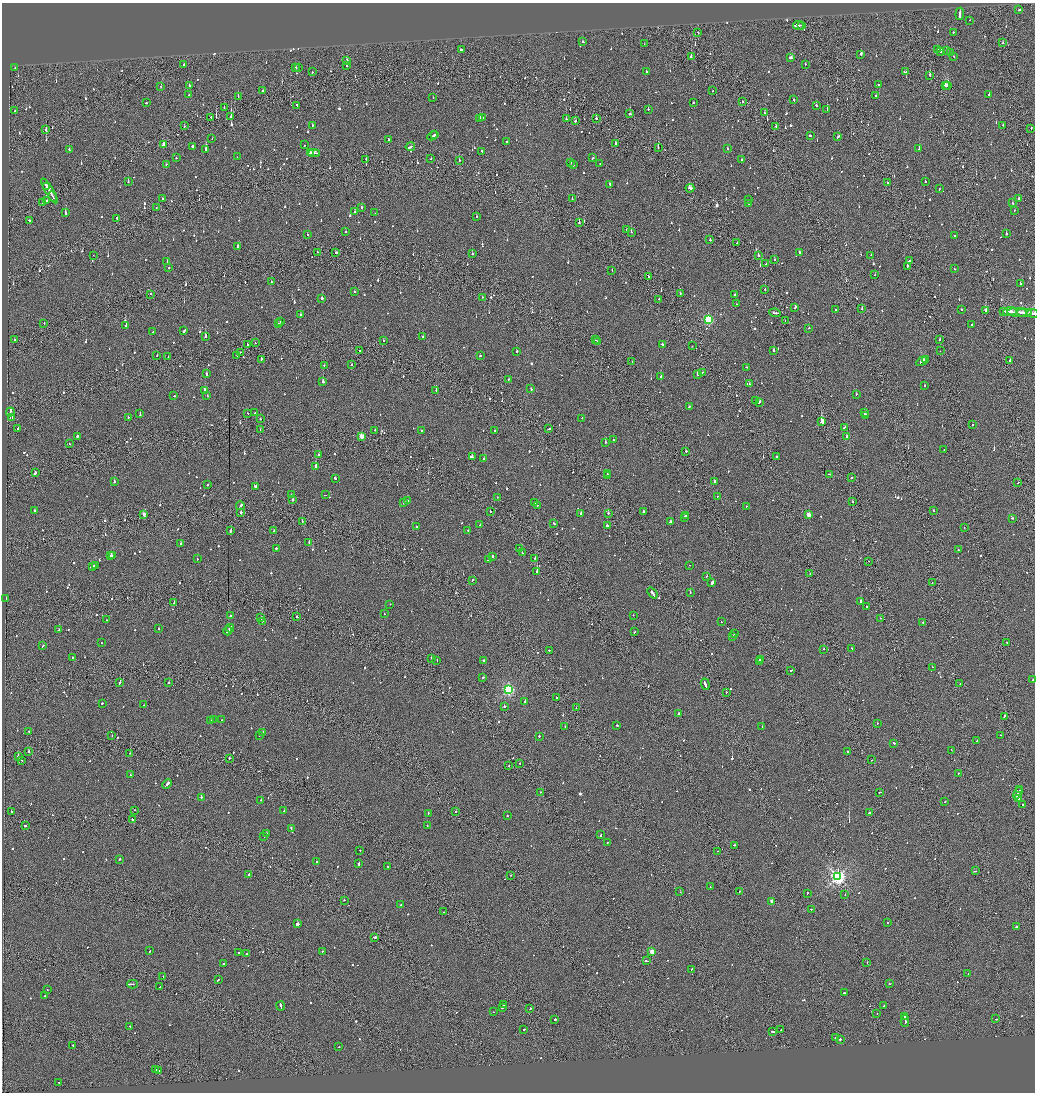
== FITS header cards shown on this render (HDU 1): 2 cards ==
NAXIS1  =                 2065
NAXIS2  =                 2180

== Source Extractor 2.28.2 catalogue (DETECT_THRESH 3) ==
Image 2065 x 2180 px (HDU 1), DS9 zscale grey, zoomed out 1/2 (1 PNG px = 2 x 2 image px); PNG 1037 x 1094 px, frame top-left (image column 1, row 2179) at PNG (2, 3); each listed source drawn as its Kron ellipse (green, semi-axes under 4 px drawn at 4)
Background -0.0759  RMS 0.063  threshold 0.19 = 3 sigma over >= 5 px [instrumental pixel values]
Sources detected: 1204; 70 cannot appear on this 1/2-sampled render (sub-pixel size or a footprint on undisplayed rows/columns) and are neither listed nor drawn; of the other 1134, the 500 brightest by FLUX_AUTO listed and drawn (634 fainter detections omitted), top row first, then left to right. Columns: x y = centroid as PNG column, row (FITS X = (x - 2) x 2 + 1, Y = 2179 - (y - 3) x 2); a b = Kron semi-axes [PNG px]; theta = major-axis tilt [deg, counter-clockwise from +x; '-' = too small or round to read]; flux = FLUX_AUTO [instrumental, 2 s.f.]
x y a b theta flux
1019 10 2 2 - 85
960 14 6 2 84 190
970 20 2 2 - 58
798 25 5 2 - 440
802 25 3 2 - 160
698 32 3 2 - 50
953 32 2 2 - 56
582 42 2 2 - 260
1002 43 2 2 - 67
644 44 2 1 - 64
462 49 4 2 - 120
937 49 2 2 - 45
946 50 2 2 - 160
940 52 3 2 - 120
950 53 3 1 - 98
861 54 3 2 - 380
954 56 2 2 - 59
691 57 2 2 - 180
791 58 4 2 - 110
347 60 2 2 - 160
184 64 2 1 - 94
805 64 2 2 - 76
346 65 2 2 - 52
296 67 2 2 - 150
15 68 2 2 - 55
298 68 2 2 - 66
646 71 2 2 - 200
312 72 2 2 - 140
906 72 3 2 - 93
930 75 2 2 - 120
189 85 2 2 - 89
878 85 2 2 - 65
945 85 3 2 - 570
948 85 2 1 - 240
161 86 2 1 - 86
263 91 2 2 - 75
713 91 2 2 - 53
189 95 2 2 - 71
989 95 2 2 - 130
238 96 2 1 - 56
875 96 2 2 - 110
433 98 2 2 - 45
794 100 3 2 - 160
742 102 2 2 - 110
146 103 2 2 - 71
693 103 2 2 - 150
297 105 2 2 - 57
816 105 2 2 - 73
224 108 3 1 - 68
648 109 2 2 - 110
827 110 3 2 - 200
15 111 2 2 - 60
764 113 2 2 - 62
630 114 2 2 - 96
211 117 2 2 - 91
230 117 3 2 - 64
480 118 4 2 - 240
482 118 2 1 - 63
596 118 2 2 - 320
566 119 2 2 - 57
575 121 2 2 - 220
312 125 2 2 - 92
1003 125 2 1 - 360
184 126 2 2 - 61
776 127 2 2 - 110
1031 128 3 2 - 50
46 129 3 1 - 160
435 135 4 2 - 160
810 135 2 2 - 130
433 136 6 2 28 210
838 137 3 2 - 130
212 139 2 1 - 85
389 139 2 2 - 50
507 141 2 2 - 77
616 144 2 2 - 140
163 145 3 2 - 100
304 145 2 2 - 70
193 146 2 2 - 400
410 147 5 2 - 150
658 147 2 1 - 63
919 148 2 2 - 140
728 149 2 2 - 67
69 150 2 2 - 200
206 150 2 2 - 370
482 151 3 2 - 230
311 153 3 3 - 300
314 153 6 1 4 380
317 154 3 1 - 180
237 157 2 2 - 59
176 158 2 1 - 66
593 158 2 2 - 57
366 159 2 2 - 57
431 159 2 2 - 58
459 160 2 2 - 47
741 160 2 2 - 78
570 163 2 2 - 81
600 163 2 2 - 48
166 164 2 2 - 62
573 165 2 2 - 70
128 181 2 2 - 64
887 182 2 1 - 340
925 182 2 2 - 290
610 184 2 2 - 88
47 187 2 2 - 110
690 188 4 2 - 140
939 189 2 2 - 47
49 191 14 2 -60 700
53 196 5 1 - 260
163 198 2 2 - 150
1019 198 2 2 - 250
572 199 2 2 - 55
47 200 2 2 - 54
748 200 2 2 - 120
42 202 2 1 - 48
1012 203 2 2 - 61
748 204 3 2 - 410
362 207 3 2 - 54
156 208 2 1 - 47
1015 210 2 2 - 57
355 211 2 2 - 72
65 213 3 2 - 160
375 213 2 2 - 47
477 216 2 2 - 54
117 218 2 2 - 120
30 221 4 2 - 240
579 223 2 2 - 93
626 230 2 2 - 65
346 231 2 2 - 210
631 232 2 2 - 110
1006 234 2 2 - 120
307 235 2 2 - 78
955 236 3 2 - 160
710 240 2 2 - 99
737 243 2 1 - 46
238 246 2 2 - 180
317 252 2 1 - 50
336 253 2 2 - 64
799 253 2 2 - 130
472 254 2 2 - 57
93 255 2 1 - 51
758 255 2 2 - 110
871 255 2 2 - 47
774 260 2 2 - 75
167 261 2 2 - 46
909 261 3 2 - 250
766 264 3 2 - 120
907 266 3 1 - 190
169 268 2 2 - 79
954 269 2 2 - 96
612 270 2 2 - 45
875 275 2 2 - 45
649 277 2 2 - 58
271 282 2 2 - 57
1020 283 2 2 - 110
765 289 2 1 - 81
354 292 2 2 - 61
680 293 2 2 - 45
150 294 2 2 - 64
734 295 2 2 - 210
482 297 2 2 - 57
322 298 2 2 - 330
659 299 2 2 - 93
736 304 2 2 - 55
795 307 3 2 - 130
862 308 2 2 - 98
961 309 2 2 - 54
836 310 2 2 - 91
986 310 2 2 - 360
1003 311 3 2 - 110
1010 311 7 2 7 470
1017 312 10 2 -2 400
775 313 6 2 -6 210
1024 313 7 1 -4 380
1032 313 6 2 -8 300
301 315 2 2 - 75
708 320 3 3 - 1200
785 321 2 1 - 56
280 322 3 2 - 120
44 323 2 2 - 59
279 324 2 2 - 71
126 325 2 2 - 67
972 325 2 2 - 56
809 328 2 1 - 51
184 331 3 2 - 300
153 332 2 2 - 46
205 337 2 2 - 350
423 337 2 2 - 73
14 340 2 2 - 87
383 340 2 2 - 84
596 340 2 1 - 64
940 340 2 2 - 44
597 341 2 2 - 190
255 343 2 2 - 46
247 344 2 2 - 48
662 344 2 2 - 100
692 346 2 1 - 61
774 350 2 2 - 360
359 351 2 2 - 180
517 351 2 2 - 160
940 351 2 1 - 120
240 352 2 1 - 55
480 355 2 2 - 250
157 356 2 2 - 54
168 356 2 2 - 67
237 356 2 1 - 58
261 359 2 2 - 74
925 360 2 2 - 130
1010 360 2 2 - 71
922 361 6 2 29 350
632 362 2 1 - 90
351 364 2 2 - 49
324 365 2 2 - 60
747 367 2 2 - 58
702 372 2 2 - 46
207 374 2 2 - 130
697 374 2 2 - 300
661 377 2 2 - 460
508 379 2 2 - 110
323 382 2 2 - 420
749 384 2 2 - 120
924 386 2 2 - 81
531 389 3 2 - 110
205 390 4 2 - 210
436 390 2 1 - 65
857 394 2 2 - 75
207 395 2 2 - 57
174 396 2 2 - 100
756 400 2 1 - 45
759 402 3 2 - 170
689 407 2 2 - 50
10 412 4 1 - 240
248 413 2 2 - 46
255 413 2 2 - 52
865 413 2 2 - 130
140 414 2 2 - 73
866 416 2 2 - 240
12 417 2 1 - 46
128 417 2 2 - 110
582 418 2 2 - 58
260 419 2 2 - 66
822 422 3 2 - 3400
973 425 2 2 - 97
844 427 2 2 - 190
18 428 2 2 - 76
549 429 2 2 - 56
260 430 2 1 - 64
375 430 2 2 - 94
421 430 2 2 - 59
494 431 2 2 - 160
77 436 2 2 - 330
362 436 3 2 - 230
847 436 2 2 - 210
613 440 2 2 - 410
605 442 2 2 - 79
69 444 2 2 - 56
944 450 2 2 - 65
686 451 2 2 - 110
319 455 2 2 - 170
777 456 3 2 - 88
472 457 3 2 - 290
484 458 2 2 - 100
315 466 2 2 - 510
35 472 2 2 - 350
607 474 2 1 - 61
829 474 2 2 - 92
608 475 2 2 - 210
852 477 2 2 - 53
335 478 3 2 - 80
114 482 2 2 - 220
714 482 3 2 - 240
1018 483 2 2 - 49
207 485 2 2 - 59
256 487 3 2 - 270
291 495 2 1 - 100
325 495 2 1 - 150
717 496 2 2 - 60
498 497 2 2 - 45
293 500 2 2 - 310
407 501 2 2 - 100
535 502 2 2 - 71
852 502 2 2 - 120
404 503 3 2 - 93
537 505 2 1 - 100
240 506 4 2 - 190
746 506 2 2 - 46
34 511 2 2 - 240
490 511 2 2 - 250
644 511 2 2 - 410
934 511 2 2 - 250
241 512 2 1 - 1300
581 513 2 2 - 96
608 513 2 2 - 250
144 514 2 2 - 82
808 515 3 2 - 140
686 516 2 2 - 150
684 517 2 2 - 250
1012 518 2 2 - 100
302 521 2 1 - 57
670 522 3 2 - 110
554 523 2 2 - 62
480 525 2 2 - 54
607 526 2 2 - 240
416 527 2 2 - 73
964 528 2 2 - 47
468 530 2 1 - 44
231 531 3 2 - 140
274 531 2 1 - 84
180 543 2 2 - 140
309 543 2 2 - 180
276 548 2 2 - 87
519 548 2 2 - 56
958 550 2 2 - 45
522 553 2 1 - 120
113 555 4 1 - 200
111 556 3 2 - 220
493 556 2 2 - 100
535 558 2 2 - 83
197 559 2 2 - 59
488 559 2 2 - 64
869 561 2 1 - 87
690 565 2 1 - 86
92 566 4 2 - 200
95 566 3 1 - 130
537 571 2 2 - 800
810 573 2 1 - 100
707 576 3 2 - 180
472 580 2 2 - 95
712 583 3 2 - 340
932 583 2 1 - 51
690 592 2 2 - 65
652 593 6 2 -52 290
6 599 2 1 - 170
174 602 4 1 - 160
861 602 3 2 - 740
390 604 2 1 - 47
866 607 2 2 - 60
384 614 2 2 - 45
633 615 2 2 - 48
230 616 2 2 - 74
297 617 2 2 - 72
261 618 3 2 - 220
880 618 2 2 - 45
106 620 2 2 - 64
262 621 2 2 - 80
721 622 2 1 - 64
923 622 2 2 - 150
159 628 2 2 - 49
230 628 4 2 - 190
59 630 3 2 - 120
228 631 4 2 - 200
634 632 2 2 - 55
734 634 2 2 - 45
733 636 2 2 - 78
1007 642 2 2 - 47
101 643 2 1 - 51
43 646 3 2 - 90
823 649 2 2 - 140
852 649 3 2 - 78
549 650 2 1 - 46
72 658 2 2 - 120
432 658 3 2 - 270
760 659 3 2 - 170
437 660 2 2 - 49
484 661 2 2 - 51
759 662 2 2 - 180
932 667 2 2 - 64
791 670 2 2 - 94
483 677 3 2 - 100
1033 680 2 2 - 44
120 683 3 2 - 120
169 683 2 2 - 89
705 684 6 2 -72 350
960 684 2 2 - 53
508 690 4 3 - 2000
726 692 2 1 - 75
556 697 2 1 - 50
525 701 2 2 - 230
102 703 2 2 - 49
143 705 2 2 - 68
505 706 2 1 - 320
576 708 2 1 - 70
679 713 3 2 - 210
1004 716 2 2 - 170
213 719 2 1 - 45
211 720 2 2 - 56
222 720 2 1 - 48
877 723 2 2 - 63
617 725 2 2 - 150
565 726 2 1 - 47
762 727 2 1 - 160
29 732 2 2 - 58
262 732 2 2 - 61
259 735 2 2 - 53
1001 735 2 2 - 50
112 736 2 2 - 58
539 736 2 2 - 190
977 741 2 2 - 56
894 743 2 2 - 110
951 750 2 2 - 58
29 751 2 1 - 270
847 752 2 2 - 110
130 753 2 2 - 67
18 757 2 2 - 460
229 758 2 1 - 63
22 760 2 2 - 49
872 760 2 1 - 52
520 763 2 2 - 140
509 766 2 1 - 130
958 773 2 2 - 48
130 775 2 2 - 53
167 784 5 2 - 270
1019 790 2 1 - 170
540 792 2 1 - 47
880 792 3 2 - 75
1018 793 6 2 63 400
201 797 2 2 - 130
1018 798 2 2 - 78
261 800 2 2 - 46
945 801 2 2 - 52
1022 805 2 1 - 52
135 810 2 2 - 51
284 811 2 2 - 70
11 812 2 1 - 320
456 812 2 1 - 130
428 813 2 2 - 66
869 813 2 2 - 360
507 816 2 2 - 61
132 819 2 2 - 140
427 825 2 1 - 110
25 826 3 2 - 89
291 828 2 2 - 79
266 833 2 2 - 240
601 835 2 2 - 47
264 836 2 2 - 93
607 843 2 2 - 50
734 845 2 2 - 63
360 850 2 1 - 230
718 851 2 1 - 140
120 859 2 2 - 70
316 861 2 2 - 44
359 864 2 2 - 140
387 866 2 1 - 110
975 871 3 2 - 76
249 875 2 2 - 400
511 875 2 1 - 47
838 876 4 4 - 4300
710 887 2 1 - 56
739 891 2 2 - 45
680 892 2 1 - 350
807 893 3 2 - 100
845 895 2 1 - 82
344 900 2 2 - 84
772 901 3 2 - 110
401 905 2 2 - 110
811 909 2 1 - 65
444 912 2 2 - 54
887 923 2 2 - 82
298 924 2 2 - 4200
1016 927 2 2 - 110
374 937 3 2 - 120
150 951 2 2 - 68
239 952 2 2 - 44
322 952 2 2 - 110
652 952 3 2 - 270
246 954 2 2 - 130
646 961 3 2 - 110
867 962 2 2 - 67
224 963 2 2 - 90
692 969 2 2 - 170
968 974 2 2 - 47
163 976 2 2 - 48
218 980 3 2 - 100
132 984 5 2 - 420
889 984 3 2 - 46
160 987 2 1 - 79
47 990 2 2 - 65
845 993 3 2 - 250
45 995 2 2 - 92
503 1005 2 2 - 290
281 1006 4 2 - 210
883 1006 3 2 - 71
502 1008 2 2 - 220
530 1008 2 1 - 200
493 1012 2 1 - 47
877 1014 2 2 - 110
905 1016 3 2 - 3200
555 1019 2 2 - 340
996 1019 2 2 - 130
905 1021 6 2 90 6000
129 1026 3 2 - 230
524 1029 2 2 - 71
781 1030 3 2 - 190
773 1031 4 2 - 220
835 1038 2 2 - 49
840 1039 2 2 - 270
73 1045 2 1 - 140
339 1047 2 2 - 48
155 1069 2 2 - 390
159 1071 3 2 - 360
59 1082 2 2 - 46
At the frame edge (FLAGS 8, measured only in part): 1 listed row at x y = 1032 313
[634 fainter detections neither listed nor drawn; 70 sub-pixel or undisplayed-footprint detections neither listed nor drawn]